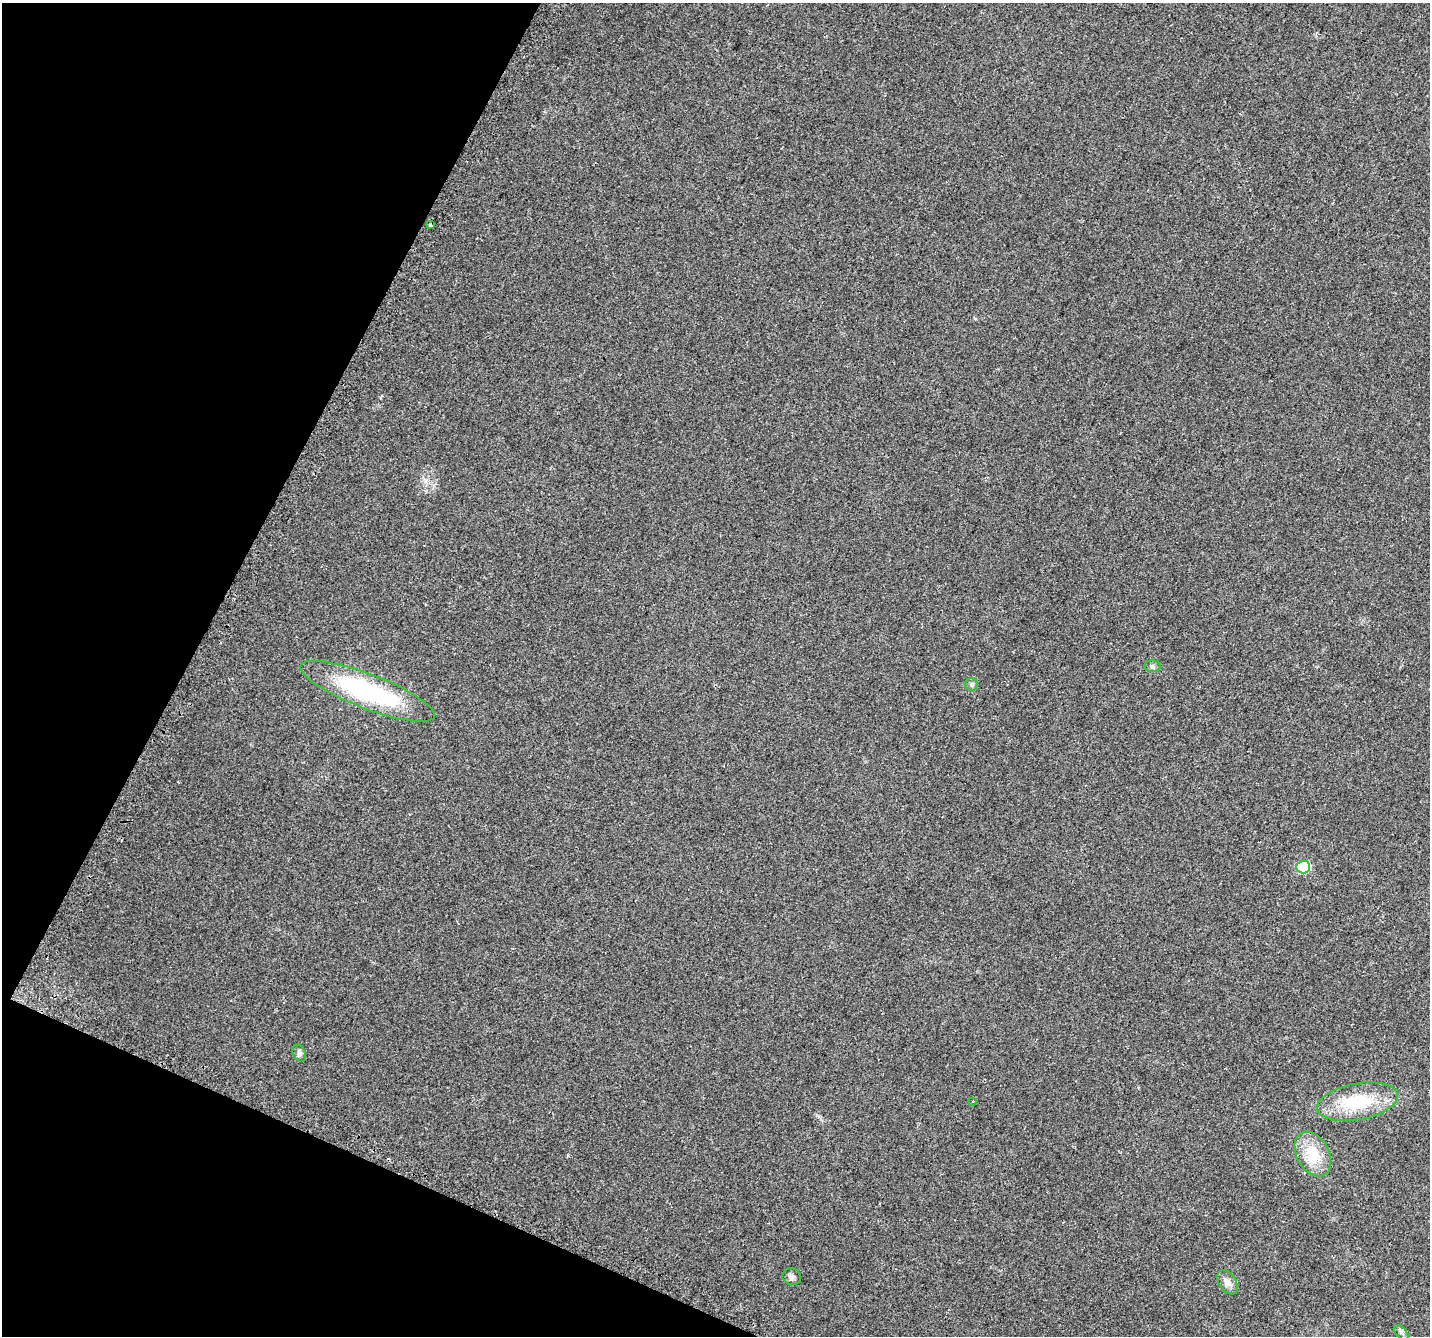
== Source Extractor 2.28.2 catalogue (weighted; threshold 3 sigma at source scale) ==
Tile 9 of 4 x 4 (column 1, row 3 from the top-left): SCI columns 40-1467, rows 1668-3001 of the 5852 x 5960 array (HDU 1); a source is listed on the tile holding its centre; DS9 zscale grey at full resolution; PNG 1432 x 1338 px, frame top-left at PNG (2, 3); each listed source drawn as its Kron ellipse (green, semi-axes under 4 px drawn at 4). Shown black and unused: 21% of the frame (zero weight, under 2 of 3 exposures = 3% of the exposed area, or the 3 px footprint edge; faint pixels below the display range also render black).
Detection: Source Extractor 2.28.2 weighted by HDU 2 'WHT'; one run over the whole footprint, this tile lists its part. Background 0.0996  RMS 0.0087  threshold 0.0393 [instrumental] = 3 sigma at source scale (4.5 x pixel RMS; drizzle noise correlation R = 1.50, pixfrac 1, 0.0396/0.0396 arcsec/px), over >= 5 px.
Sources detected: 12; all 12 listed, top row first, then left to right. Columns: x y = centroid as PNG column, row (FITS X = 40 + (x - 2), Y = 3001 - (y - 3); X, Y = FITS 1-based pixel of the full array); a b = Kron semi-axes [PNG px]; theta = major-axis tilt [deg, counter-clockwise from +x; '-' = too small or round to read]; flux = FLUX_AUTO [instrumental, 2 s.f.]
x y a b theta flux
430 225 3 3 - 5
1152 666 8 6 -1 1.8
972 684 6 6 - 1.7
367 691 72 17 -21 110
1303 867 7 6 - 63
299 1053 9 6 -64 2.3
973 1101 3 3 - 0.86
1357 1102 41 18 10 45
1313 1154 24 16 -61 25
792 1277 9 8 - 2.8
1227 1282 13 8 -56 5.2
1401 1332 9 5 -44 2.3